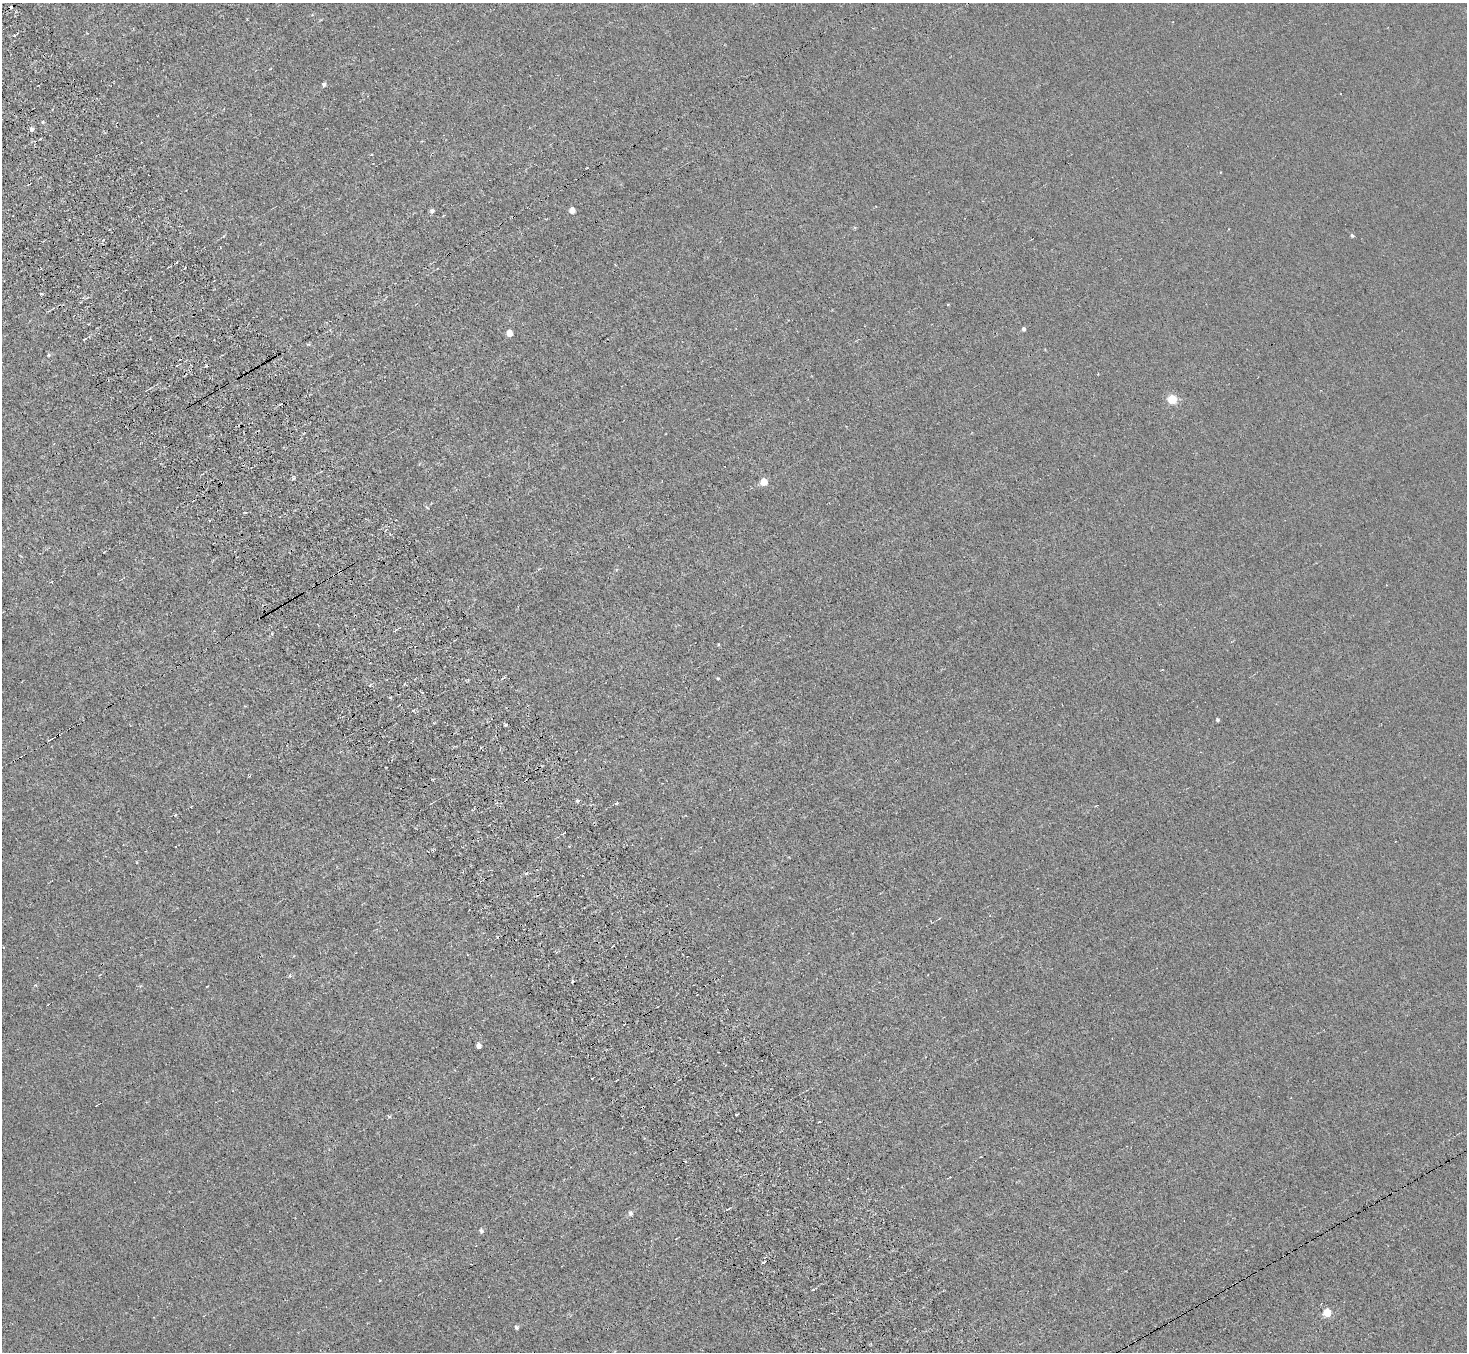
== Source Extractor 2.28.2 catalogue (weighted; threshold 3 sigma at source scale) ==
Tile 11 of 4 x 4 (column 3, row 3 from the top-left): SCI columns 2977-4441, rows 1677-3026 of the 5954 x 5912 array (HDU 1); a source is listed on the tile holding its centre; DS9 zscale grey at full resolution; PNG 1469 x 1354 px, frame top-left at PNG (2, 3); no overlay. Shown black and unused: <1% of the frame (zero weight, under 3 of 6 exposures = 3% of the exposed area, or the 3 px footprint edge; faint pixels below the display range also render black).
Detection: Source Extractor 2.28.2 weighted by HDU 2 'WHT'; one run over the whole footprint, this tile lists its part. Background 0.00442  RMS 0.0026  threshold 0.0107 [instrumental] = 3 sigma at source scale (4.09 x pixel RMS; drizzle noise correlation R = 1.36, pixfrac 0.8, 0.05/0.05 arcsec/px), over >= 5 px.
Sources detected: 60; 9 cosmic-ray / hot-pixel residue — not listed; the other 51 listed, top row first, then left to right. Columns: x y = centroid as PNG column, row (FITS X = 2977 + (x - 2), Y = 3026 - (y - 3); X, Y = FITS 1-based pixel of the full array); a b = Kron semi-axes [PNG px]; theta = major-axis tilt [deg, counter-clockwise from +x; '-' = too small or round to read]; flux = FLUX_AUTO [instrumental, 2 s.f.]
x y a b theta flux
324 84 5 5 - 0.65
32 129 5 4 - 0.9
371 155 4 2 - 0.2
572 210 5 4 - 2.7
432 211 5 5 - 0.7
223 236 5 3 - 0.23
1352 236 5 4 - 0.39
177 262 3 2 - 0.22
185 268 2 2 - 0.23
437 269 4 2 - 0.17
41 294 3 3 - 1
1024 329 5 4 - 0.56
510 333 5 5 - 3.4
84 339 3 2 - 0.37
49 355 5 4 - 0.34
1172 399 5 5 - 13
293 478 6 3 71 0.31
764 482 5 5 - 5.1
104 552 3 2 - 0.18
396 630 5 4 - 0.36
272 634 3 3 - 0.33
718 644 5 3 - 0.24
504 677 7 3 34 0.39
718 678 4 3 - 0.26
370 685 4 3 - 0.32
422 692 4 2 - 0.23
390 697 3 3 - 0.3
413 710 4 3 - 0.32
1218 720 4 3 - 0.45
434 723 5 3 - 0.22
505 724 3 3 - 0.75
49 740 5 3 - 0.44
577 801 5 4 - 0.41
616 803 5 3 - 0.32
191 806 4 2 - 0.18
175 815 4 3 - 0.21
290 975 5 3 - 0.25
35 985 5 4 - 0.29
207 986 3 2 - 0.16
479 1046 5 4 - 1.6
592 1078 3 2 - 0.16
96 1106 3 2 - 0.22
736 1114 3 3 - 0.68
389 1116 6 3 -43 0.41
728 1209 5 2 - 0.28
630 1213 6 5 - 0.78
481 1231 5 5 - 0.68
763 1263 4 3 - 0.61
813 1289 4 2 - 0.46
1327 1313 5 5 - 8.2
516 1327 5 4 - 0.58
Unlisted compact peaks at least as high as the median listed source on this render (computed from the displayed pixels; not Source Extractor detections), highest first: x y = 43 122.